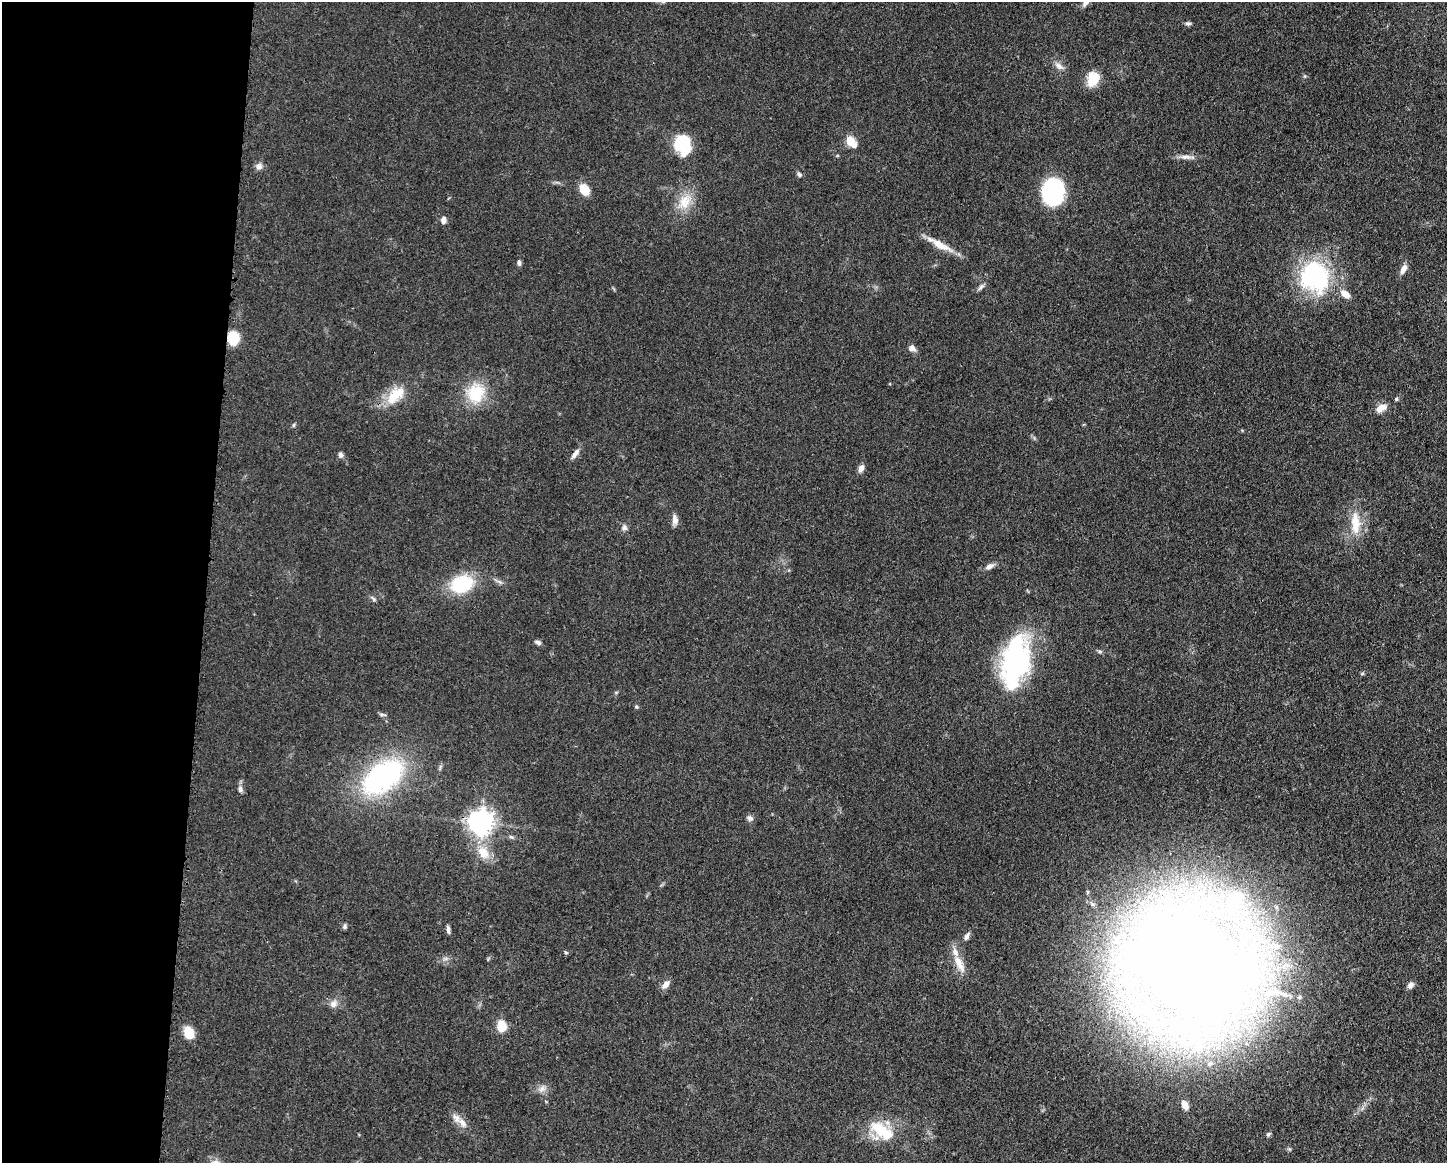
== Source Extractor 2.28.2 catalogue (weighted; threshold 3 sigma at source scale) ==
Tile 4 of 3 x 4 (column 1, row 2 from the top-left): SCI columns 117-1561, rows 2324-3484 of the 4681 x 4648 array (HDU 1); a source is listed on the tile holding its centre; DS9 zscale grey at full resolution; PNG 1449 x 1165 px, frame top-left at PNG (2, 2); no overlay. Shown black and unused: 14% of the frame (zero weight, under 3 of 4 exposures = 1% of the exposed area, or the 3 px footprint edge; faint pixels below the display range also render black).
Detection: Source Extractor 2.28.2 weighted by HDU 2 'WHT'; one run over the whole footprint, this tile lists its part. Background 0.0597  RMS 0.0043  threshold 0.0191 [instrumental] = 3 sigma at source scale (4.5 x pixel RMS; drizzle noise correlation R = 1.50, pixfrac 1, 0.05/0.05 arcsec/px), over >= 5 px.
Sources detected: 69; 1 inside a brighter object's white glare — not listed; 2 inside a brighter listed object's ellipse — not listed separately; the other 66 listed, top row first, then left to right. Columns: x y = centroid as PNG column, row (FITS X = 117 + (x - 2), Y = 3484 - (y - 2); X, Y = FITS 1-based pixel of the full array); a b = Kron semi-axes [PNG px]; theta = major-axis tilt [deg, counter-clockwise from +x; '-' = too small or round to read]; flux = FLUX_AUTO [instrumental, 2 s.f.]
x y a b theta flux
1188 23 8 5 0 0.92
1059 66 14 7 -35 2.3
1093 79 17 12 67 8.6
851 141 8 5 -48 16
682 144 18 14 -74 22
1186 157 18 6 -4 2.5
259 167 9 9 - 1.8
799 174 7 5 -44 0.89
584 189 10 7 -57 9
1053 192 22 18 87 48
685 202 21 16 64 8.7
443 220 8 6 89 1.8
940 245 33 9 -28 7
519 263 8 5 -83 0.92
1403 269 13 6 65 2.6
1315 276 34 30 -63 57
981 287 11 5 46 1.2
1345 294 13 8 -34 3.5
233 338 12 10 -86 12
912 348 6 5 - 3
476 393 27 23 71 15
395 395 29 16 44 11
1396 399 4 4 - 0.59
1381 408 15 8 31 3.4
293 425 6 4 88 0.56
575 454 15 6 53 2.2
341 455 7 5 -76 1.4
861 468 10 6 68 2.1
675 519 14 7 -84 2.2
1355 523 33 12 -88 9.7
624 528 8 7 - 1.4
989 566 12 6 30 2
462 584 28 20 20 21
373 598 10 4 -48 0.86
538 642 9 5 -22 1.2
1100 652 6 4 -1 0.68
1016 661 48 24 80 88
636 707 6 4 -21 0.57
382 715 10 3 -10 0.8
383 777 47 26 36 78
240 789 9 7 -83 1.4
750 818 9 7 -19 1.4
481 822 9 8 - 330
483 852 19 14 -54 8
1234 902 46 31 58 55
344 927 6 6 - 0.89
448 929 11 4 -85 1.2
967 936 11 6 62 1.5
1276 946 8 7 - 1.6
566 952 6 4 -30 0.54
959 963 27 9 -64 5.9
1191 966 47 39 -41 1700
665 985 12 7 51 2.6
1411 985 9 6 41 1.7
1270 993 21 11 10 10
1299 997 6 5 - 0.84
333 1004 11 9 67 2.4
502 1027 10 8 85 7.2
189 1033 9 7 -71 12
1198 1047 16 10 -18 6.8
542 1089 11 6 53 1.9
1185 1105 11 7 -67 4
462 1123 16 8 -56 3.7
881 1130 30 16 -34 15
1268 1134 6 5 - 0.69
1289 1149 6 4 -71 0.58
Overlapping masked pixels (flux is a lower limit): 4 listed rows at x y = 940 245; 233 338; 959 963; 1191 966